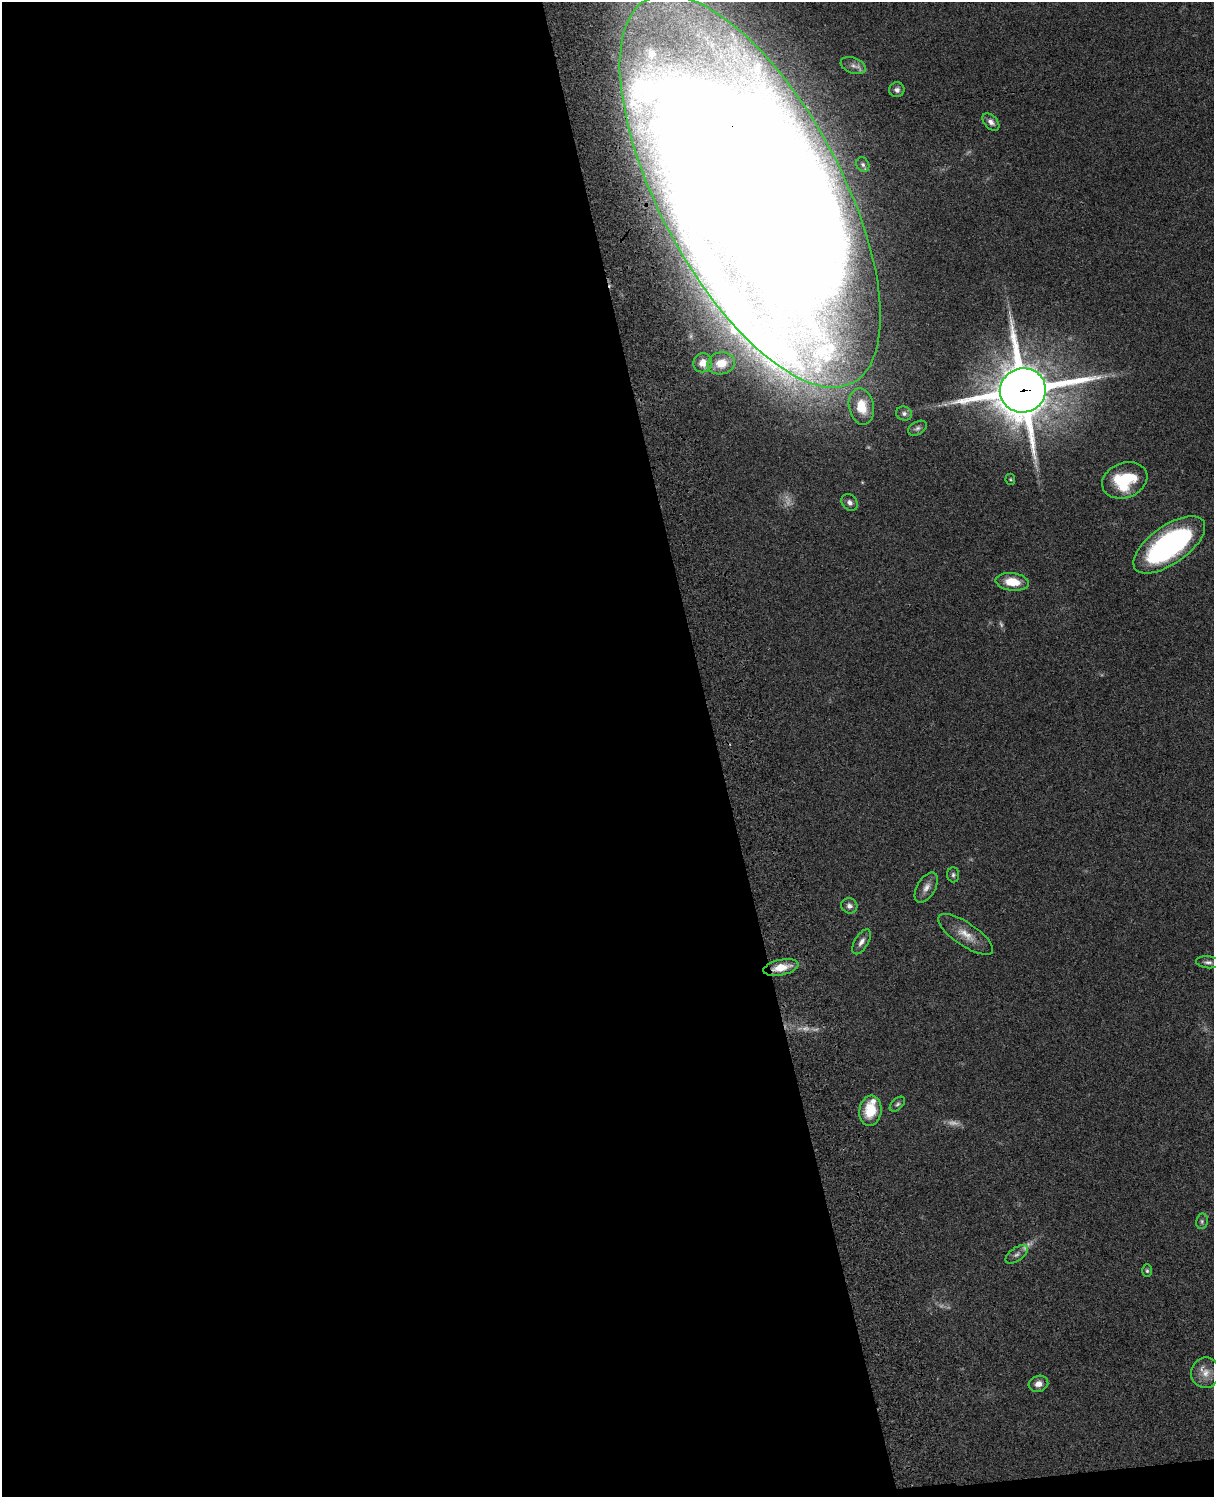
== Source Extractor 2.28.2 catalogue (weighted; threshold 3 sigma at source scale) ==
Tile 9 of 4 x 3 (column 1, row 3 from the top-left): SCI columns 121-1332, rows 278-1772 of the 5088 x 4927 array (HDU 1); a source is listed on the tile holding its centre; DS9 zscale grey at full resolution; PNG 1216 x 1499 px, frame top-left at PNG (2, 2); each listed source drawn as its Kron ellipse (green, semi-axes under 4 px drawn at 4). Shown black and unused: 60% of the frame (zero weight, under 3 of 4 exposures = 6% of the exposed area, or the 3 px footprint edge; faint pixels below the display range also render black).
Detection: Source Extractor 2.28.2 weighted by HDU 2 'WHT'; one run over the whole footprint, this tile lists its part. Background 0.0889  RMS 0.0061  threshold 0.0275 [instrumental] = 3 sigma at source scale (4.5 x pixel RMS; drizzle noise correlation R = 1.50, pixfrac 1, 0.05/0.05 arcsec/px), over >= 5 px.
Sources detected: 37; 6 too faint to see at this stretch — neither listed nor drawn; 1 inside a brighter listed object's ellipse — not listed separately; the other 30 listed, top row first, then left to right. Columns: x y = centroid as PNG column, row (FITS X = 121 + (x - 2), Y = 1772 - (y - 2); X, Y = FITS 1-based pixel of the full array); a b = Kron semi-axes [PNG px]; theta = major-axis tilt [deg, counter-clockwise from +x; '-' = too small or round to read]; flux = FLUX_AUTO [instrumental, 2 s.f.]
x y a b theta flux
853 66 13 7 -21 3.5
897 90 7 7 - 2.3
991 122 10 6 -46 3.1
863 165 8 6 -58 1.6
750 191 217 90 -62 5300
703 363 9 9 - 6.7
721 363 14 11 10 11
1023 390 23 22 - 3500
861 406 18 12 -79 18
904 413 8 7 - 2.2
917 428 10 6 28 1.8
1010 479 5 4 - 0.75
1125 480 23 17 21 33
850 502 9 7 -48 2.4
1169 545 42 19 35 140
1012 582 16 9 -7 12
953 875 7 6 - 1.4
926 887 17 9 59 4.7
849 906 8 7 - 2.8
966 934 32 11 -34 10
861 942 14 6 59 3.2
1208 962 12 6 -4 2.3
781 967 18 7 12 11
897 1104 9 5 44 1.5
870 1111 15 11 82 18
1202 1221 8 5 78 1.4
1017 1254 13 6 35 2.6
1147 1271 6 5 - 0.98
1205 1373 15 14 - 7.2
1038 1384 10 8 18 4.3
Overlapping masked pixels (flux is a lower limit): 3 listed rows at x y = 750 191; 1023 390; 781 967